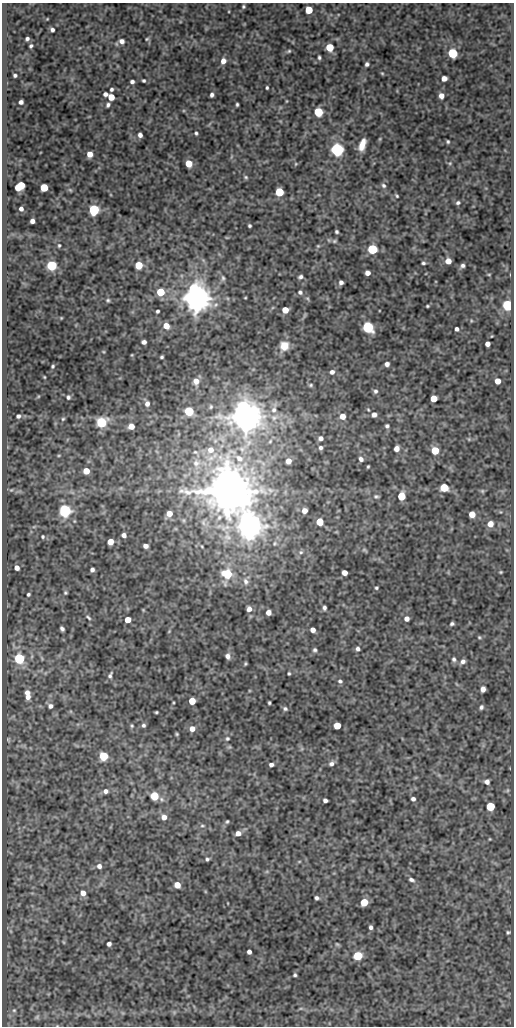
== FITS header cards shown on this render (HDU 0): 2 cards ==
NAXIS1  =                  512
NAXIS2  =                 1024

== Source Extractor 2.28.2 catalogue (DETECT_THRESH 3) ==
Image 512 x 1024 px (HDU 0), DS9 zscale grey, 1 PNG px = 1 image px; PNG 516 x 1028 px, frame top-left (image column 1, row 1024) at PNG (2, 3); no overlay
Background 78.3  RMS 0.51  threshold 1.52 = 3 sigma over >= 5 px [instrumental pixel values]
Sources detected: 224; all 224 listed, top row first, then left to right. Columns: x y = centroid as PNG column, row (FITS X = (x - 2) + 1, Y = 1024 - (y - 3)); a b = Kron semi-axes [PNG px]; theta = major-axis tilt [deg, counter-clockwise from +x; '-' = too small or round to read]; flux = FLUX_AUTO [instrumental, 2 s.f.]
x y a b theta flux
243 6 4 4 - 48
309 10 5 5 - 810
52 30 4 4 - 89
27 39 4 3 - 78
147 39 5 4 - 43
122 41 6 5 - 140
31 46 4 4 - 59
330 47 5 5 - 880
289 51 6 4 27 48
453 53 5 5 - 2500
319 57 5 3 - 55
223 61 6 5 - 210
367 64 4 4 - 81
382 73 4 4 - 34
15 75 4 3 - 71
444 78 5 4 - 220
144 81 3 3 - 50
132 82 4 4 - 91
267 88 4 3 - 47
111 89 4 3 - 63
105 94 5 4 - 100
212 95 4 3 - 89
441 96 5 5 - 210
111 97 5 5 - 400
286 101 4 3 - 24
21 102 4 4 - 120
237 104 4 3 - 48
108 105 4 4 - 75
318 112 5 5 - 1700
196 133 4 3 - 52
140 135 4 4 - 130
448 142 4 3 - 45
362 145 12 6 71 350
337 149 6 5 - 8400
90 154 5 5 - 280
450 163 5 4 - 35
189 164 5 5 - 490
296 164 5 4 - 36
246 177 6 4 -23 50
384 185 7 5 -45 78
20 186 8 5 37 1400
44 188 5 5 - 1100
70 190 6 4 -44 38
279 192 5 5 - 1500
397 196 4 3 - 38
458 203 5 4 - 67
21 209 4 4 - 110
94 210 5 5 - 4000
32 221 4 4 - 160
249 226 3 3 - 51
337 232 4 3 - 55
334 241 6 4 27 46
59 245 4 3 - 39
318 246 5 4 - 35
372 249 5 5 - 3100
448 261 5 5 - 320
423 263 4 3 - 56
51 265 5 5 - 3700
139 265 5 5 - 940
463 265 5 5 - 84
367 273 4 4 - 180
489 274 4 3 - 29
300 277 5 4 - 77
223 278 8 5 -89 73
341 282 4 4 - 100
160 292 5 5 - 1200
300 292 6 6 - 78
245 298 3 2 - 27
196 299 8 7 - 65000
108 300 5 5 - 52
508 305 5 5 - 4500
427 306 3 3 - 37
285 310 5 5 - 450
157 311 4 3 - 61
61 318 4 3 - 27
166 326 6 5 - 370
368 327 6 5 - 5400
457 329 4 4 - 90
492 336 3 2 - 20
144 342 4 4 - 120
487 344 4 4 - 160
284 346 9 8 - 470
132 355 4 2 - 23
162 357 4 3 - 47
387 364 4 4 - 120
53 366 3 3 - 42
332 372 6 5 - 120
44 377 3 2 - 27
196 381 6 6 - 260
497 381 5 4 - 310
311 385 6 4 1 53
375 391 6 5 - 81
68 397 5 4 - 65
434 399 5 5 - 470
147 404 6 5 - 140
211 407 6 4 88 50
274 409 19 7 76 310
189 411 5 5 - 2300
374 415 5 5 - 150
18 416 4 4 - 86
342 416 6 5 - 330
245 417 9 8 - 83000
274 418 14 10 25 380
63 419 5 4 - 46
101 422 6 6 - 2900
131 426 5 5 - 340
387 426 4 4 - 67
320 438 6 5 - 130
469 439 5 4 - 38
270 441 7 5 67 80
321 448 5 5 - 86
397 448 5 4 - 230
211 450 10 9 - 370
435 450 5 5 - 860
195 452 8 5 -16 81
59 455 5 3 - 33
239 458 12 8 -38 340
361 459 5 5 - 110
288 461 5 5 - 240
196 463 14 12 73 440
263 463 7 4 -19 83
368 467 4 2 - 38
86 471 5 5 - 450
444 488 5 5 - 1200
11 490 5 4 - 37
228 491 13 12 - 150000
482 491 6 5 - 47
376 496 6 5 - 63
401 496 5 5 - 1100
65 510 6 5 - 7800
304 511 5 5 - 220
169 514 5 5 - 310
472 514 5 5 - 380
183 520 6 5 - 55
320 522 5 5 - 810
490 524 6 6 - 320
249 527 8 7 - 53000
124 535 5 4 - 140
43 537 5 5 - 53
110 542 5 5 - 410
275 543 7 7 - 95
146 546 5 4 - 150
365 550 9 4 -42 57
301 552 8 6 14 100
17 568 5 4 - 180
92 570 4 4 - 100
501 572 4 3 - 36
344 573 5 4 - 260
227 574 10 8 -17 920
246 581 10 7 -71 160
376 588 4 4 - 46
65 593 4 4 - 48
28 594 4 4 - 54
324 608 5 4 - 83
249 609 5 5 - 170
268 612 5 4 - 230
88 617 8 3 -37 54
407 619 5 5 - 160
128 620 5 4 - 420
452 624 4 3 - 63
62 629 5 4 - 83
313 630 5 4 - 180
169 631 6 4 57 32
479 637 5 4 - 39
358 649 5 5 - 100
315 650 5 5 - 69
228 656 6 5 - 140
19 659 5 5 - 3900
454 659 6 5 - 78
463 661 6 5 - 120
245 664 4 3 - 39
289 673 3 3 - 44
110 675 9 5 67 82
340 681 6 5 - 73
483 689 5 4 - 200
27 693 6 6 - 180
28 697 6 5 - 180
192 701 5 5 - 600
269 703 4 3 - 47
50 706 6 6 - 110
481 707 5 4 - 73
285 709 6 5 - 72
156 712 3 2 - 38
143 725 5 5 - 69
132 726 5 4 - 45
337 726 5 5 - 680
192 729 6 5 - 210
177 734 3 3 - 39
227 738 6 6 - 64
8 740 7 4 -66 45
103 756 5 5 - 1700
331 764 7 5 34 120
271 765 4 4 - 100
487 782 5 5 - 140
508 790 6 4 71 41
106 791 6 5 - 120
154 796 5 5 - 1300
413 799 4 4 - 98
325 800 5 4 - 96
490 806 5 5 - 1500
164 817 6 6 - 210
227 822 6 4 48 48
202 826 7 4 -7 56
238 833 5 5 - 200
490 839 3 3 - 28
207 859 5 4 - 60
299 862 5 3 - 32
99 866 6 6 - 130
411 880 7 4 -22 89
177 885 5 5 - 450
83 893 6 5 - 250
317 898 4 4 - 82
364 902 5 5 - 920
371 927 4 3 - 93
508 932 4 4 - 48
63 942 5 3 - 30
109 944 4 4 - 110
337 944 5 4 - 40
249 952 4 4 - 130
358 956 5 5 - 1900
295 975 3 3 - 53
301 1008 6 4 18 45
14 1010 5 5 - 50
37 1017 7 5 17 66